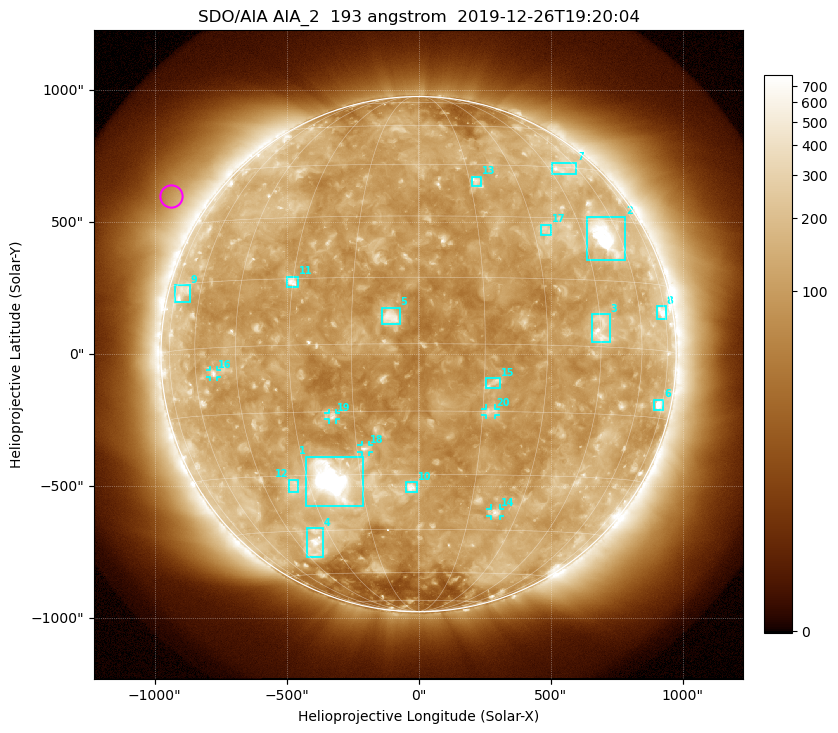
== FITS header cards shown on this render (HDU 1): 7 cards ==
TELESCOP= 'SDO/AIA'
INSTRUME= 'AIA_2'
WAVELNTH=                  193
WAVEUNIT= 'angstrom'
DATE-OBS= '2019-12-26T19:20:04.84'
CTYPE1  = 'HPLN-TAN'
CTYPE2  = 'HPLT-TAN'

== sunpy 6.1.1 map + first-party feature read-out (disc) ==
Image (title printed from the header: SDO/AIA AIA_2  193 angstrom  2019-12-26T19:20:04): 1024 x 1024 px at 2.4 arcsec/px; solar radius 976 arcsec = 407 px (full disc in frame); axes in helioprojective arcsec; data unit not stated in the header (colour bar unlabelled)
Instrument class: DISC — disc imager (sunpy class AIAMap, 193 A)
Bright regions (active regions / flare kernels): reference = the median radial profile (limb darkening/brightening removed); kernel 9 px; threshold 5 sigma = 173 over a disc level ~118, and >= 1.15x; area >= 12 px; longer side >= 10 px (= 24 arcsec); searched inside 0.97 R_sun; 24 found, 20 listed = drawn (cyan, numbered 1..; 5 of them under ~33 arcsec drawn as corner ticks so the feature stays visible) (cap 20 boxes per figure: the strongest are kept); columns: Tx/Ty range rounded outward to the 5 arcsec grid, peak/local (2 s.f.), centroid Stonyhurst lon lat
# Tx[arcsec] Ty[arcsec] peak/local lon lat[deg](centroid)
1 -425..-205 -575..-385 26 -23 -31
2 635..785 355..520 11 +53 +26
3 655..725 45..150 5.4 +45 +4
4 -425..-360 -770..-660 5 -38 -49
5 -140..-70 110..175 6.9 -6 +6
6 890..930 -210..-170 6.6 +72 -12
7 505..600 685..725 3.6 +52 +45
8 900..935 135..185 4.3 +72 +9
9 -925..-865 195..265 3 -70 +13
10 -50..-5 -525..-485 6.4 -2 -33
11 -500..-455 255..295 6.7 -30 +14
12 -490..-455 -525..-475 2.9 -35 -32
13 200..240 635..675 3.7 +17 +40
14 270..310 -615..-585 4 +23 -40
15 255..310 -130..-90 4 +17 -9
16 -790..-760 -90..-60 4 -53 -6
17 465..505 450..490 2.8 +34 +27
18 -215..-190 -370..-345 4.2 -13 -24
19 -340..-315 -250..-220 4.3 -20 -16
20 255..290 -230..-205 3.7 +17 -15
Off-limb structures (1.02-1.3 R_sun): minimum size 162 px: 5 found; the strongest spans PA ~35..75 deg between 1.06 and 1.3 R_sun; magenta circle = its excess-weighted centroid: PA ~55 deg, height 1.14 R_sun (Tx ~-935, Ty ~600 arcsec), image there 2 x the reference